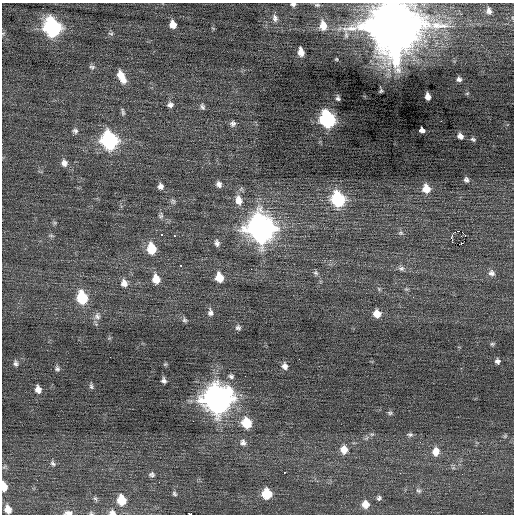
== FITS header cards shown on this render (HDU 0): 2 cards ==
NAXIS1  =                  512 / Axis length
NAXIS2  =                  512 / Axis length

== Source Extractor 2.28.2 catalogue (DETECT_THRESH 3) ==
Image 512 x 512 px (HDU 0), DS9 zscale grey, 1 PNG px = 1 image px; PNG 516 x 516 px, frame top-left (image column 1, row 512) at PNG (2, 3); no overlay
Background 0.0802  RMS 0.8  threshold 2.4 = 3 sigma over >= 5 px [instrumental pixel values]
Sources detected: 103; all 103 listed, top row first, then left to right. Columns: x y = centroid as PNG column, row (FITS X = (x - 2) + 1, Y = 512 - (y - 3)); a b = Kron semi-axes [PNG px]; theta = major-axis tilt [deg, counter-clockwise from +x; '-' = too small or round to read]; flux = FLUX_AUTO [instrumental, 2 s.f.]
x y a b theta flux
293 4 6 5 - 120
317 5 7 4 -7 79
489 11 9 7 -79 230
275 12 2 2 - 200
275 18 11 7 -79 220
173 24 8 7 - 490
323 25 10 7 -83 550
394 26 16 15 - 490000
52 27 11 9 -71 16000
111 34 7 5 -16 100
301 52 8 5 -79 450
336 59 4 4 - 48
92 67 8 6 -14 130
121 77 14 7 -63 780
459 79 5 5 - 150
381 91 6 4 46 75
467 93 5 3 - 51
428 96 7 5 -79 290
338 98 5 4 - 120
170 105 8 7 - 190
202 107 9 6 -64 140
123 112 10 4 -76 120
327 119 10 8 -72 12000
441 121 2 2 - 190
233 123 8 7 - 180
75 130 8 7 - 160
422 130 5 4 - 360
73 135 3 2 - 38
460 136 6 5 - 230
473 139 7 5 -20 99
109 140 10 8 -72 14000
64 163 9 8 - 300
466 180 6 6 - 150
219 184 8 6 -65 210
160 186 8 7 - 220
426 189 10 8 -70 720
338 199 10 8 -70 6300
238 200 13 9 -76 550
173 201 8 6 -56 130
161 215 8 7 - 150
55 223 7 4 90 84
261 228 13 11 -69 60000
458 231 3 2 - 1600
401 233 7 5 18 110
162 234 3 3 - 780
465 235 2 2 - 800
51 236 8 4 -9 87
174 236 2 2 - 39
451 238 5 3 - 500
217 243 9 6 -81 190
461 244 2 2 - 1900
151 249 10 7 -78 1600
181 266 3 3 - 270
401 268 9 7 -9 170
316 273 8 6 -22 120
492 273 10 9 - 270
219 277 9 7 -76 890
156 279 9 7 -77 740
124 283 10 9 - 350
406 289 6 5 - 82
82 297 10 7 -78 3200
210 312 10 7 -79 220
377 314 7 7 - 610
97 316 11 9 81 270
184 320 7 6 - 120
238 328 7 6 - 140
492 344 6 5 - 85
299 359 2 2 - 62
497 361 6 6 - 170
15 363 8 6 -74 160
165 364 6 5 - 66
285 366 9 8 - 270
57 369 7 7 - 140
231 376 8 6 -16 150
164 380 6 5 - 180
91 386 9 5 -79 120
38 389 9 7 -75 330
217 399 12 11 - 71000
390 413 7 5 -11 99
246 423 9 8 - 1700
372 434 7 5 10 100
410 434 8 6 -4 130
505 436 7 4 45 79
243 442 10 9 - 260
344 449 9 8 - 580
436 452 10 8 81 560
53 463 8 6 -55 140
284 472 3 2 - 190
152 475 7 6 - 140
159 482 2 2 - 82
4 486 8 5 -81 650
418 491 7 5 -34 110
174 494 7 4 -52 90
267 494 8 7 - 1700
95 498 7 5 -52 98
379 498 5 4 - 110
121 500 9 7 -77 1300
365 504 7 7 - 500
8 509 8 6 -71 500
68 513 11 5 2 220
91 513 6 5 - 75
112 513 8 6 -9 240
191 514 3 2 - 3700
At the frame edge (FLAGS 8, measured only in part): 7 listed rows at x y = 293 4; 394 26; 4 486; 68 513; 91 513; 112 513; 191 514